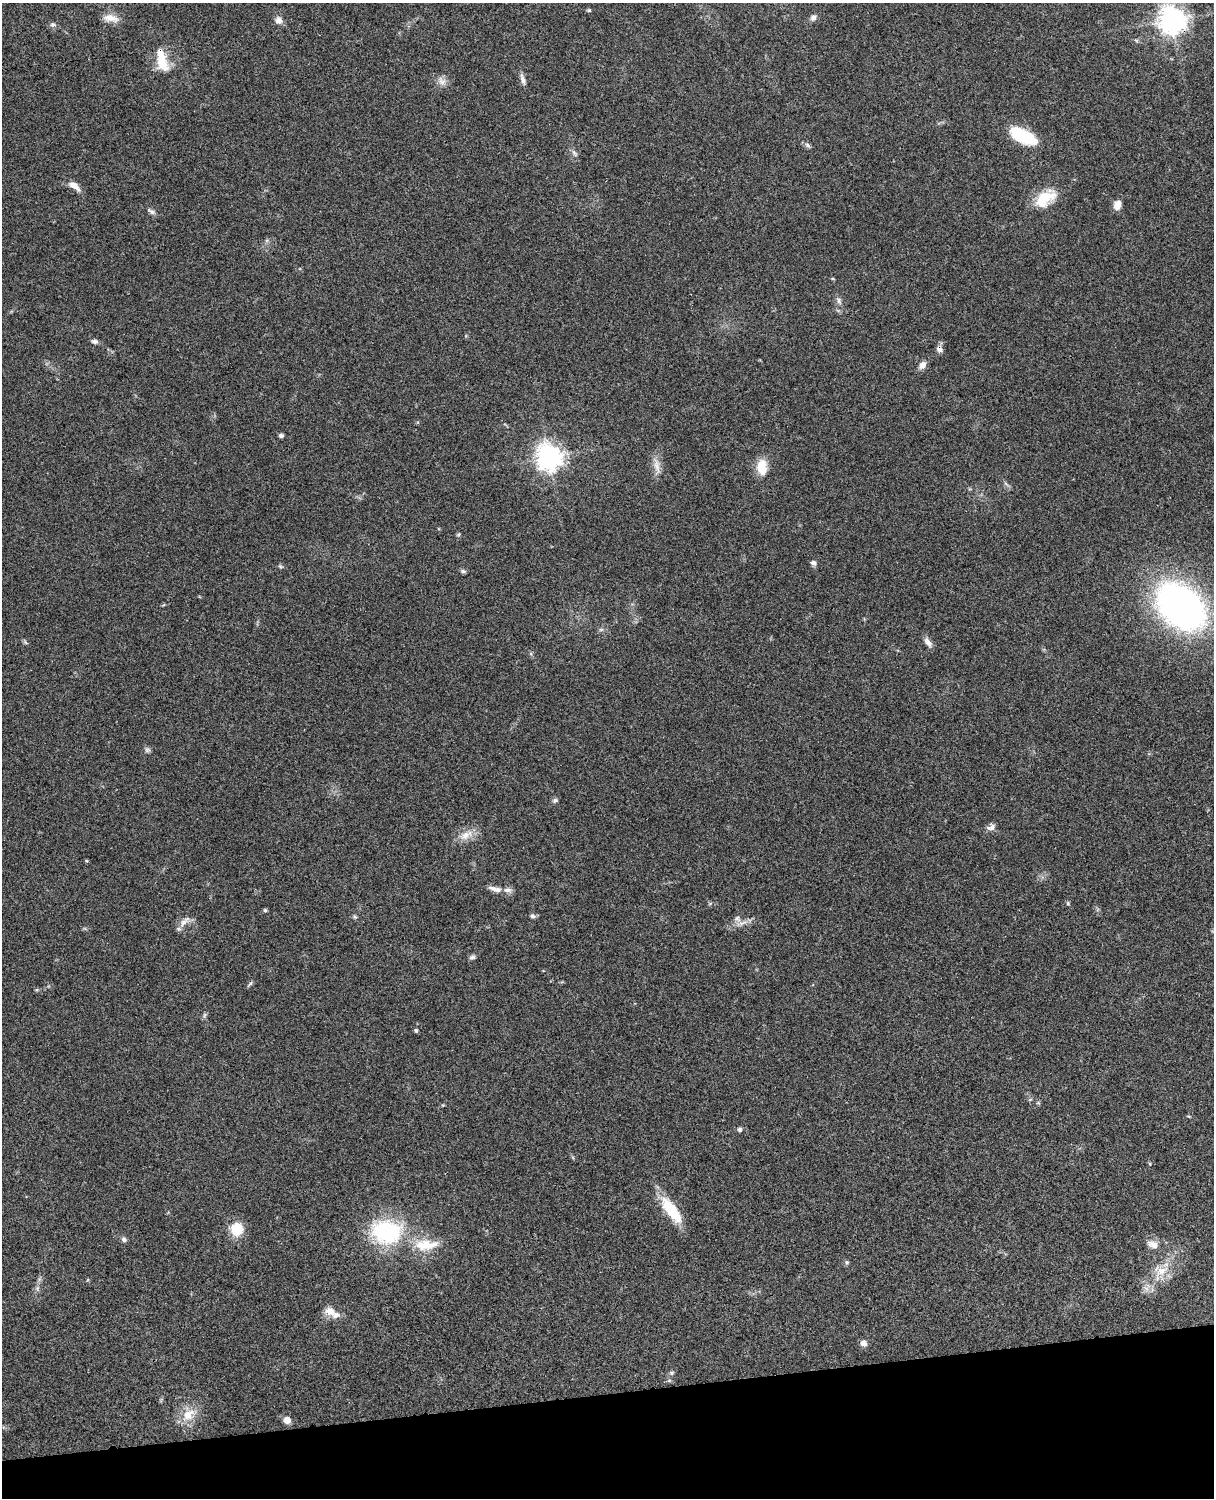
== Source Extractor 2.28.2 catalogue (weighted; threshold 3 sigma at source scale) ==
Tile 10 of 4 x 3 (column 2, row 3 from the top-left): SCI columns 1333-2544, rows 277-1772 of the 5087 x 4926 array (HDU 1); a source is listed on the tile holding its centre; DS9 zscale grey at full resolution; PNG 1216 x 1500 px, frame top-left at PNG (2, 3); no overlay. Shown black and unused: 7% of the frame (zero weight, under 3 of 4 exposures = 6% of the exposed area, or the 3 px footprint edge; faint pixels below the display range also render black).
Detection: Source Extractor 2.28.2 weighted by HDU 2 'WHT'; one run over the whole footprint, this tile lists its part. Background 0.0787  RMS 0.0058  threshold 0.026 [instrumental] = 3 sigma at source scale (4.5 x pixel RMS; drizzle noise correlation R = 1.50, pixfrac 1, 0.05/0.05 arcsec/px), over >= 5 px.
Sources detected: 71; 4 inside a brighter listed object's ellipse — not listed separately; the other 67 listed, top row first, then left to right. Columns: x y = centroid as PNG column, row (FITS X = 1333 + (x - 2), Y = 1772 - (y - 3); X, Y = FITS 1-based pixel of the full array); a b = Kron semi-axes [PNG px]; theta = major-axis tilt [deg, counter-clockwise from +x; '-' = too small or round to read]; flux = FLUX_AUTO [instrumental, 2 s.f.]
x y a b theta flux
589 10 6 4 -1 0.8
813 17 9 7 49 2.3
111 18 21 10 -9 6
279 20 11 10 - 3.1
1172 20 9 8 - 690
53 25 7 7 - 1.5
1136 40 7 4 -19 0.83
162 61 27 14 -74 14
523 79 16 5 -73 2.6
442 81 14 9 -59 3.6
1023 136 27 12 -25 29
808 145 9 6 -40 1.5
574 153 12 5 -55 1.7
74 186 16 7 -36 4.9
1045 197 27 15 19 16
1117 205 10 8 74 4.9
151 211 12 6 -30 1.8
839 301 11 6 -63 2.1
94 341 8 5 -7 1.7
939 349 9 7 -44 2.2
922 365 11 8 52 3.2
281 436 5 4 - 1.4
549 457 9 8 - 600
657 466 25 8 -79 5.2
762 467 20 12 -89 10
459 534 6 4 37 0.74
813 563 7 6 - 1.9
280 566 7 4 -31 0.89
463 571 8 5 -10 1.2
1181 606 51 34 -41 230
601 629 6 4 1 1
26 642 7 4 -46 0.91
928 642 14 7 -55 3.2
147 750 8 7 - 1.4
555 800 8 6 13 1.4
991 827 12 8 22 2.6
466 835 22 10 27 7.1
86 861 5 4 - 0.61
495 889 19 6 -14 4.2
1068 903 6 4 -61 0.76
265 910 5 4 - 0.95
532 916 7 6 - 1.4
355 917 6 4 -43 0.88
737 918 10 8 -39 2.8
184 921 20 8 42 4.2
472 957 9 5 15 1.4
250 984 10 4 49 1
37 990 5 5 - 0.76
204 1015 9 4 81 1.1
416 1030 5 4 - 0.9
443 1105 4 4 - 0.49
1189 1116 5 3 - 0.55
740 1129 6 6 - 1.4
671 1210 36 12 -53 21
237 1229 13 12 - 16
386 1232 31 24 -4 61
124 1239 8 6 -47 1.5
426 1245 37 16 3 18
1153 1245 16 10 -21 5
847 1262 6 5 - 0.92
1161 1271 23 12 35 11
37 1288 9 5 -84 1.6
330 1311 16 12 -16 5.9
863 1343 8 7 - 2.9
671 1373 7 5 1 1.1
188 1415 23 14 39 11
287 1420 8 7 - 4.3
Overlapping masked pixels (flux is a lower limit): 2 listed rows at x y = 1172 20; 939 349